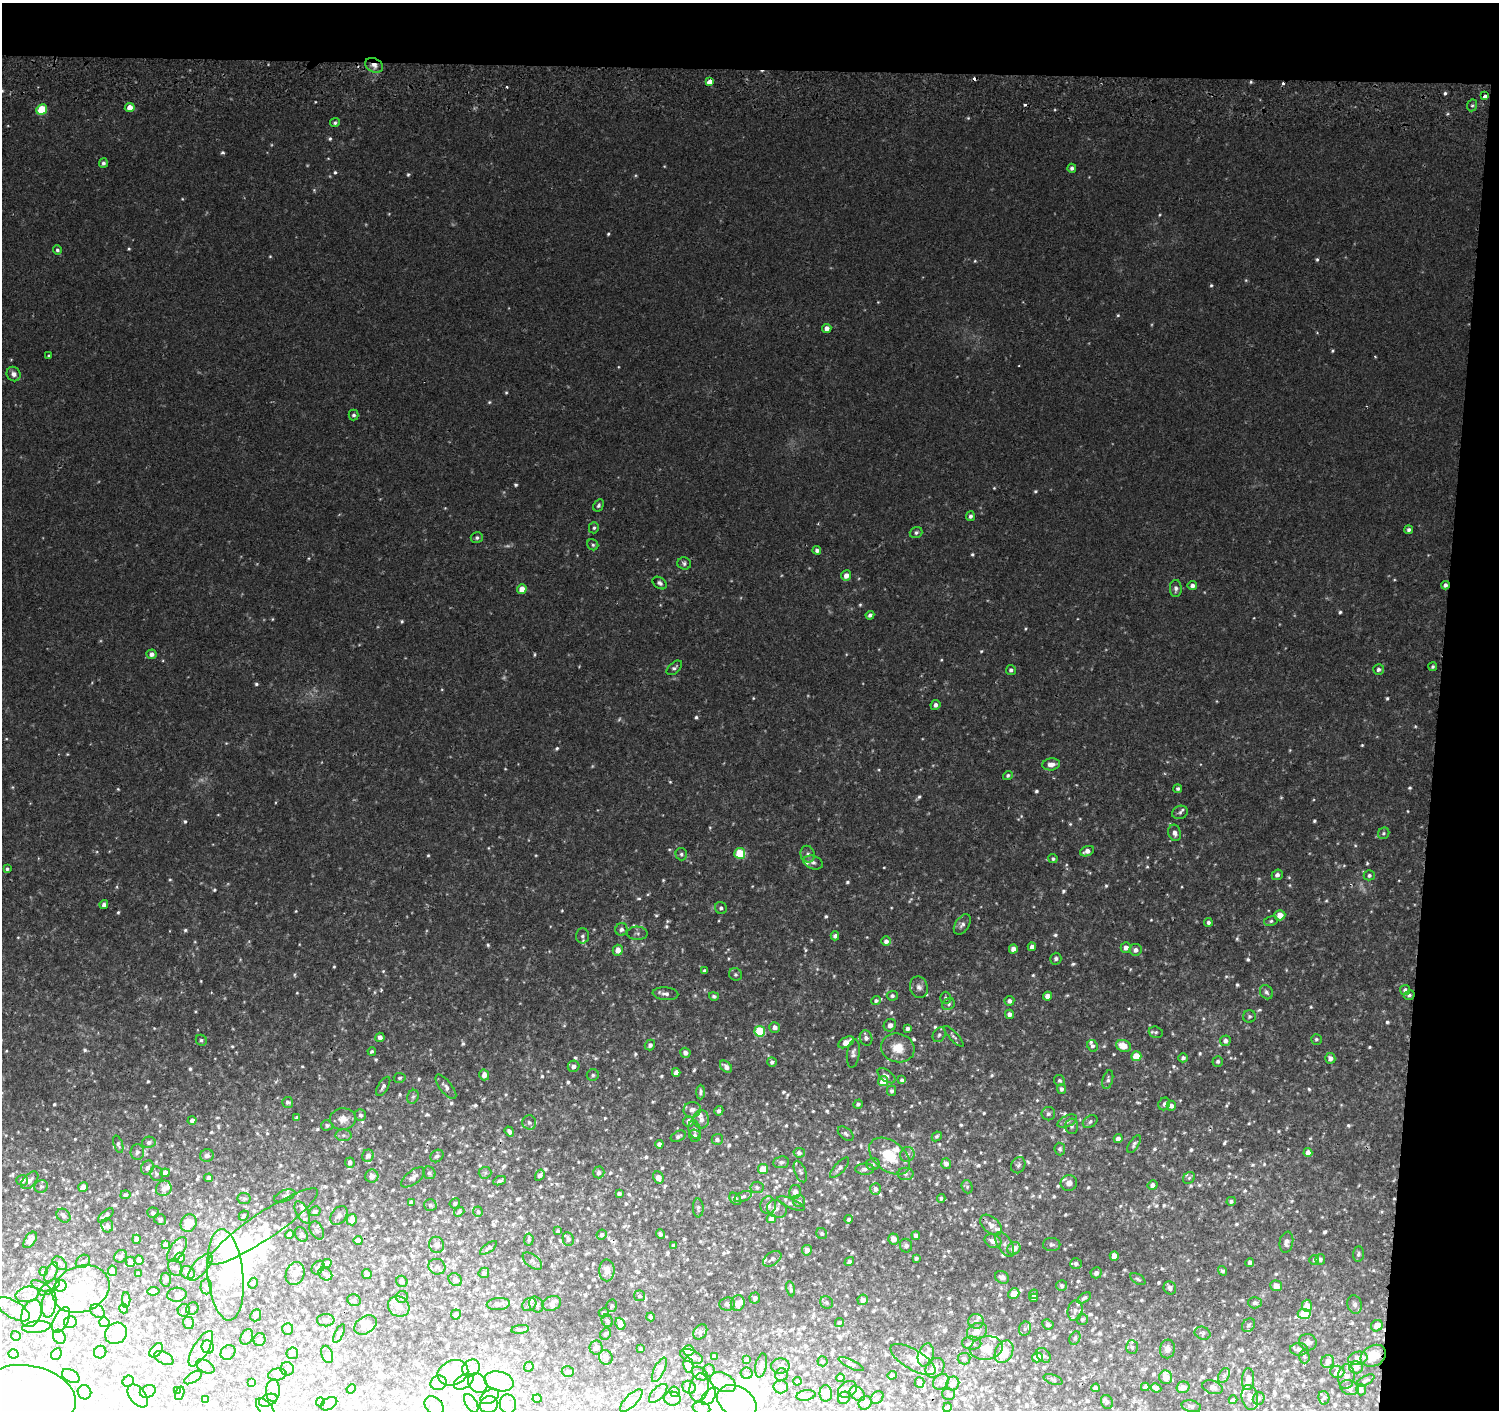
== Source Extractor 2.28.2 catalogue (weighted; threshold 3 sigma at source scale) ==
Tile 3 of 3 x 3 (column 3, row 1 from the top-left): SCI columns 3000-4496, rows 3092-4499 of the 4511 x 4830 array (HDU 1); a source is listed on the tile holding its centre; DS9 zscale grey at full resolution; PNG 1501 x 1412 px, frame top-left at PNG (2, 3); each listed source drawn as its Kron ellipse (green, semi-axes under 4 px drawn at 4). Shown black and unused: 9% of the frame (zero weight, under 2 of 3 exposures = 3% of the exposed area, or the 3 px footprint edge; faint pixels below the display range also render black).
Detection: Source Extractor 2.28.2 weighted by HDU 2 'WHT'; one run over the whole footprint, this tile lists its part. Background 0.0346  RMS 0.0057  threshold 0.0258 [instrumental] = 3 sigma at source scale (4.5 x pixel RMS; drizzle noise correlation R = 1.50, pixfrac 1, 0.0396/0.0396 arcsec/px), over >= 5 px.
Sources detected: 1262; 12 too faint to see at this stretch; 63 inside a brighter object's white glare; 8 cosmic-ray / hot-pixel residue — neither listed nor drawn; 89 inside a brighter listed object's ellipse — not listed separately; of the other 1090, all 500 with FLUX_AUTO >= 1.17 (the completeness limit of this list) listed and drawn (590 fainter detections not listed), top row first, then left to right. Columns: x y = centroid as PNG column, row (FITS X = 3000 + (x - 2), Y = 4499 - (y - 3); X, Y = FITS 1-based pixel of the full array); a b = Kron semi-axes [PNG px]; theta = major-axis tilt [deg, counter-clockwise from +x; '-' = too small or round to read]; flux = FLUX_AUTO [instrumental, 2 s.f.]
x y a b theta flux
374 65 9 6 -25 3.3
709 82 4 4 - 15
1485 96 4 3 - 2.4
1472 105 6 5 - 1.2
130 108 5 4 - 5.6
42 109 5 5 - 24
335 123 5 4 - 1.2
103 163 4 4 - 1.7
1072 168 4 4 - 1.9
57 250 5 4 - 1.2
827 328 5 4 - 3.3
49 356 3 3 - 1.4
14 374 7 6 - 2.8
354 415 5 5 - 1.5
598 505 6 5 - 1.3
970 516 5 4 - 1.8
594 528 5 5 - 1.2
1409 530 4 4 - 1.7
916 532 6 5 - 1.5
477 538 6 5 - 1.5
593 545 6 5 - 1.3
817 550 4 4 - 2
684 563 7 6 - 1.7
846 576 5 5 - 4.5
660 583 8 5 -34 1.7
1445 585 4 4 - 2
1192 586 5 4 - 2.2
1176 588 8 6 -88 2.2
522 589 5 4 - 7.1
870 615 4 4 - 2
151 654 5 4 - 2.7
1433 667 4 4 - 1.2
674 668 9 5 41 1.6
1379 669 5 5 - 1.7
1011 670 5 5 - 1.7
935 705 5 4 - 2.2
1051 764 9 6 8 4.1
1008 775 5 4 - 1.3
1178 789 4 4 - 1.3
1180 812 8 6 20 1.7
1175 833 8 6 -75 3.1
1384 833 6 5 - 1.2
1087 851 7 5 21 3.4
740 853 5 5 - 30
681 854 6 6 - 1.5
808 854 8 7 - 2.5
1053 859 4 4 - 1.2
813 862 10 6 -18 2.3
7 869 4 4 - 1.2
1277 875 5 5 - 1.9
1369 875 5 5 - 1.6
104 905 4 4 - 2.4
721 908 6 5 - 1.5
1280 915 5 5 - 6.4
1271 921 7 5 11 1.3
1208 922 4 4 - 1.4
962 925 11 7 57 2.7
621 929 6 6 - 2.2
637 933 10 7 -2 2
582 936 7 6 - 1.9
835 936 4 4 - 1.9
886 941 5 5 - 2.8
1032 947 4 4 - 2.8
1126 947 5 5 - 3.4
1013 949 4 4 - 3.6
618 950 5 5 - 4.7
1136 950 6 6 - 3
1056 959 6 5 - 1.9
704 971 4 3 - 1.3
735 974 7 6 - 1.5
919 987 11 9 -70 3.1
1405 990 5 5 - 1.9
1266 992 8 6 -56 1.8
665 994 13 6 -4 2.6
1409 995 5 4 - 1.4
714 996 5 4 - 1.4
892 996 5 5 - 1.6
1048 996 4 4 - 4.4
945 998 6 5 - 1.2
876 1001 5 4 - 1.2
1009 1001 5 4 - 2.2
949 1004 6 5 - 1.4
1009 1014 4 4 - 3.2
1249 1016 6 6 - 1.4
890 1025 6 6 - 2.9
775 1027 5 5 - 3.2
908 1028 4 4 - 1.9
760 1031 5 5 - 28
1156 1032 7 5 -16 1.3
939 1035 8 6 55 1.7
954 1036 13 4 -48 1.5
380 1037 4 4 - 2.5
866 1038 7 6 - 1.9
1316 1039 5 5 - 1.3
201 1040 6 5 - 1.3
1225 1041 5 5 - 2.5
846 1042 8 5 29 6.3
650 1045 5 5 - 1.9
1092 1046 6 5 - 1.7
1123 1046 7 6 - 8.5
898 1048 17 14 -14 11
372 1051 4 3 - 1.2
685 1053 5 5 - 2.6
853 1053 14 6 82 2.6
1136 1056 5 5 - 14
1183 1058 4 4 - 1.7
1330 1058 5 5 - 3.1
1218 1061 5 5 - 1.5
772 1062 5 5 - 1.6
574 1066 6 5 - 2.9
726 1067 7 5 -44 2.7
676 1072 4 4 - 3.1
484 1075 5 5 - 5.2
593 1075 6 5 - 1.4
886 1076 10 5 -35 2.6
400 1078 6 5 - 1.2
902 1080 4 4 - 1.6
1059 1080 6 5 - 1.2
1108 1080 10 5 76 1.7
883 1081 5 5 - 9.7
383 1086 11 5 59 2
446 1087 15 6 -51 2.8
1061 1089 5 4 - 1.7
892 1091 5 4 - 1.5
700 1092 7 4 89 1.7
413 1097 7 5 67 1.3
288 1102 5 5 - 1.6
858 1104 5 4 - 1.2
1164 1104 6 5 - 1.8
1171 1106 5 4 - 2.3
692 1110 8 7 - 3.1
719 1111 5 4 - 1.9
1048 1114 7 6 - 1.8
360 1115 6 5 - 1.6
297 1118 4 3 - 1.8
343 1119 13 11 6 5.3
701 1119 9 8 - 3.6
192 1120 4 4 - 2.6
689 1121 5 5 - 2.3
1067 1121 10 5 24 2
529 1122 7 7 - 1.9
1090 1122 8 5 33 1.5
327 1125 5 5 - 1.4
1072 1126 7 6 - 1.7
695 1129 9 6 -77 1.8
509 1132 5 4 - 2.1
846 1134 9 5 -40 1.6
343 1135 8 6 0 1.7
678 1136 8 5 26 1.6
695 1136 6 5 - 1.9
937 1136 5 4 - 1.2
717 1139 5 5 - 1.9
1118 1139 4 4 - 2.6
149 1142 7 5 13 1.9
118 1144 9 4 -72 1.5
659 1144 4 4 - 2.2
1134 1144 10 5 58 1.7
1060 1149 6 5 - 1.3
137 1152 8 6 82 2.1
799 1153 5 5 - 1.6
1308 1153 4 4 - 4.1
907 1154 7 7 - 2.3
207 1155 7 6 - 2.9
368 1156 6 5 - 3.3
437 1156 7 5 41 2
890 1156 23 15 -38 21
781 1162 8 5 6 1.9
350 1163 5 5 - 1.8
873 1164 7 6 - 1.4
946 1164 5 5 - 2.8
1018 1165 8 7 - 1.6
147 1168 7 6 - 2.3
839 1168 13 5 48 2
763 1169 5 5 - 8.5
865 1169 9 5 1 2
599 1172 6 5 - 2.2
800 1172 11 5 -68 1.8
165 1173 4 4 - 3.4
429 1173 6 6 - 1.5
485 1173 6 6 - 1.3
156 1174 7 6 - 1.6
906 1174 8 6 0 1.5
540 1175 6 4 57 2.1
372 1176 6 6 - 3.7
413 1177 14 6 37 2.7
209 1178 4 4 - 2.4
658 1178 6 5 - 4
1189 1178 6 5 - 1.2
22 1180 6 5 - 2.4
30 1180 10 6 46 3.2
499 1181 7 4 22 1.3
1069 1183 8 7 - 3.5
1153 1185 5 4 - 2.5
41 1186 7 6 - 1.4
83 1187 5 4 - 3.5
757 1187 6 6 - 1.5
967 1187 7 5 -70 1.2
164 1188 8 7 - 2.8
875 1189 6 5 - 2.3
795 1192 7 6 - 2.9
619 1193 4 3 - 1.4
125 1195 5 4 - 1.2
285 1196 11 5 21 1.4
743 1196 9 4 20 1.5
244 1198 7 5 -8 1.2
941 1198 4 4 - 1.2
735 1199 7 5 -48 1.8
799 1201 6 6 - 1.4
1231 1201 5 4 - 1.5
411 1202 4 3 - 1.3
455 1203 5 5 - 1.2
791 1203 15 5 -21 2
430 1205 6 6 - 1.3
768 1205 9 8 - 2.8
698 1208 9 5 -87 1.4
777 1209 10 8 -27 2.5
315 1211 6 4 27 1.8
302 1212 12 6 -62 2.2
459 1212 5 4 - 1.5
478 1212 5 5 - 1.4
153 1213 6 5 - 1.4
244 1215 5 4 - 1.2
339 1215 10 7 51 2.5
63 1216 7 6 - 2.2
106 1216 9 4 41 2.5
160 1219 6 5 - 1.2
771 1219 4 4 - 4.2
849 1219 4 4 - 1.8
352 1220 6 5 - 6
189 1223 9 7 61 8.5
107 1225 7 6 - 2
991 1225 12 8 -43 4.3
263 1226 65 13 34 20
317 1230 9 6 -61 1.6
558 1231 4 4 - 1.2
822 1233 6 5 - 1.2
289 1234 4 4 - 3.3
301 1234 8 5 -54 1.2
661 1234 5 4 - 1.5
602 1235 5 5 - 1.6
916 1236 4 4 - 2.2
137 1239 4 4 - 3.3
568 1239 7 5 -80 2
893 1239 5 5 - 3.9
30 1240 9 5 54 2.6
529 1240 6 4 84 1.3
358 1241 4 4 - 4.8
993 1241 8 7 - 4.2
1286 1242 10 6 80 3.1
165 1244 4 4 - 1.8
1005 1244 14 7 -59 3.2
1052 1244 9 6 -1 1.6
437 1245 8 7 - 2.3
673 1246 4 3 - 1.6
906 1246 7 6 - 1.9
489 1248 10 4 36 1.3
1014 1248 7 6 - 5.4
177 1250 14 7 55 4.9
807 1250 5 5 - 3.7
1358 1254 8 5 84 1.5
121 1256 7 6 - 1.4
1114 1256 5 4 - 4.5
180 1258 5 5 - 1.8
916 1258 4 3 - 1.2
772 1259 10 6 34 2.4
1320 1259 5 5 - 1.4
139 1260 5 4 - 2.3
1314 1260 5 4 - 1.2
83 1261 7 6 - 1.5
532 1261 11 6 -39 2.2
130 1262 5 5 - 3.6
849 1262 5 4 - 1.4
1250 1262 4 4 - 2
60 1263 8 5 -40 1.5
327 1263 4 4 - 2.7
1076 1264 6 5 - 2
175 1267 9 6 -65 1.6
200 1267 17 7 49 4.1
318 1267 8 5 49 1.3
437 1267 8 7 - 2.1
607 1270 11 7 -89 4.7
43 1271 4 4 - 1.4
113 1271 5 4 - 3.1
1223 1271 5 4 - 1.3
51 1272 10 5 63 3.8
188 1273 7 6 - 3.6
484 1273 5 5 - 1.7
1096 1273 5 5 - 2.5
138 1274 4 3 - 1.6
295 1274 12 9 68 3.2
325 1274 7 6 - 2.1
367 1274 5 4 - 2.2
225 1275 46 18 -85 55
1002 1277 7 6 - 3.1
1138 1279 8 4 -32 1.2
166 1280 7 5 88 1.2
455 1280 7 6 - 2.4
402 1281 6 5 - 1.7
253 1283 5 4 - 1.2
41 1286 10 4 -23 1.3
61 1286 6 5 - 27
206 1286 8 6 88 1.5
1062 1286 5 5 - 1.6
1276 1286 6 5 - 4.7
50 1287 12 5 36 1.8
1170 1288 7 6 - 2.2
81 1289 29 23 22 27
791 1289 8 3 -80 1.3
153 1291 6 4 9 3.1
27 1294 12 7 13 2.5
1014 1294 6 5 - 7.9
1034 1294 5 4 - 1.2
177 1295 10 7 4 3.1
639 1296 5 5 - 1.2
402 1297 6 6 - 1.2
755 1298 5 5 - 2.1
1034 1298 4 3 - 1.8
1084 1298 8 4 34 1.3
126 1300 8 4 -90 3.1
354 1300 7 6 - 1.6
863 1300 5 5 - 3.5
826 1302 7 6 - 1.2
49 1303 14 7 81 6.2
552 1303 9 7 24 2.2
738 1303 8 7 - 6.3
1255 1303 7 5 0 1.8
498 1304 12 6 4 3.3
529 1304 7 6 - 2.5
727 1304 8 6 7 2.4
1355 1304 9 7 -78 2.5
536 1305 8 7 - 2
612 1306 6 5 - 1.6
1307 1306 6 5 - 8
399 1307 11 10 - 5
13 1309 19 8 -31 4.9
124 1309 5 4 - 1.5
192 1309 7 5 50 1.2
184 1310 6 6 - 2
97 1311 8 6 -43 1.6
1075 1311 10 7 78 3
604 1313 5 4 - 1.5
31 1314 14 9 66 18
456 1314 5 5 - 2.7
1304 1314 6 5 - 16
256 1315 6 5 - 1.6
651 1317 4 4 - 1.5
1082 1319 5 5 - 1.3
61 1320 14 7 63 4
326 1320 8 6 2 2.1
607 1321 6 5 - 1.4
976 1321 7 7 - 2.1
70 1322 6 6 - 2.4
104 1322 5 5 - 15
839 1322 5 4 - 1.4
189 1323 6 5 - 1.9
620 1324 6 4 -68 5.8
1048 1324 6 5 - 1.6
365 1325 12 8 32 3.4
1248 1325 7 6 - 1.4
1377 1326 6 5 - 6.1
36 1327 14 5 6 2.8
288 1329 6 5 - 1.5
520 1329 9 4 7 1.2
1025 1329 7 6 - 1.8
700 1332 8 6 54 1.5
977 1332 10 8 27 5.1
116 1333 12 10 38 4.5
1203 1333 8 6 -22 1.6
339 1334 10 4 63 1.7
605 1334 6 5 - 1.3
16 1336 5 4 - 1.6
59 1337 7 6 - 4.8
247 1337 8 6 64 1.5
1075 1338 7 5 64 1.4
259 1340 6 6 - 1.7
1308 1342 9 8 - 2.2
972 1343 9 6 -4 1.9
208 1347 6 6 - 8.1
1132 1347 7 6 - 1.5
596 1348 7 6 - 2.9
986 1348 16 12 9 8.4
201 1349 20 7 59 4.4
641 1349 4 3 - 1.5
1167 1349 9 7 80 3.4
1299 1349 9 6 -4 2.3
156 1350 8 5 50 7.3
689 1350 5 5 - 8.5
100 1352 6 6 - 1.6
228 1352 8 6 45 2
1004 1352 12 8 62 16
292 1353 6 5 - 1.3
14 1354 5 4 - 6.1
56 1354 6 5 - 6.1
327 1354 9 5 -73 1.7
926 1355 12 7 73 4.7
1043 1355 8 6 -47 1.4
691 1356 12 6 -22 2.7
714 1356 4 4 - 2
1373 1356 13 10 29 11
606 1357 7 6 - 2.6
1037 1357 5 5 - 6.8
1304 1357 7 5 -88 1.2
164 1358 10 6 -28 1.9
1358 1358 10 6 13 6.5
746 1359 4 3 - 1.3
964 1359 6 6 - 1.2
913 1360 25 10 -31 6.8
823 1361 5 5 - 1.2
1328 1361 7 6 - 3.7
851 1364 14 4 -25 1.4
688 1365 8 5 -79 5.3
761 1365 12 5 78 2.2
205 1366 10 6 -28 2.2
780 1366 9 7 4 2.8
529 1367 5 4 - 1.3
1356 1367 7 6 - 4.5
471 1368 9 8 - 3.3
935 1368 11 8 51 4.2
287 1369 7 6 - 1.7
659 1370 13 5 64 1.9
709 1370 6 6 - 1.7
568 1372 6 5 - 1.7
1337 1372 7 6 - 4.1
453 1373 16 12 21 18
747 1373 6 6 - 1.3
277 1374 9 6 9 1.3
700 1374 9 6 -33 1.9
782 1375 6 6 - 1.3
892 1375 5 3 - 1.3
1224 1375 8 5 63 1.5
71 1376 9 6 -31 1.9
193 1377 10 5 32 1.7
1166 1377 7 6 - 4.4
1346 1377 12 8 85 4.2
840 1378 4 4 - 1.9
1053 1379 10 4 -19 1.2
1248 1379 11 6 87 4.9
1365 1380 10 4 28 1.3
128 1381 6 5 - 1.6
499 1381 15 9 -14 18
797 1381 4 3 - 1.2
252 1382 4 4 - 2.9
464 1382 11 6 32 3
723 1382 14 9 -26 11
941 1382 9 7 44 1.9
439 1383 8 7 - 3.8
478 1383 11 9 -49 51
920 1383 5 5 - 2.4
953 1383 7 6 - 4.7
689 1387 7 6 - 3.9
699 1387 14 9 78 4.4
781 1387 7 6 - 3
1145 1387 4 4 - 1.9
1183 1387 6 5 - 4.4
1212 1387 10 6 -18 2.3
1096 1388 4 4 - 1.8
1156 1388 5 4 - 1.8
1349 1388 9 7 -21 2.6
351 1389 5 4 - 2
847 1389 10 7 32 3.4
273 1390 11 7 88 5.7
1361 1390 6 4 -75 1.6
148 1391 8 6 22 1.6
178 1391 4 3 - 1.3
84 1392 7 6 - 1.8
674 1392 5 5 - 1.3
180 1393 7 3 71 1.8
658 1393 12 6 46 3.3
826 1393 8 6 -88 5.1
857 1394 9 6 -43 2.8
949 1394 6 5 - 1.2
806 1395 10 5 9 2.6
28 1396 48 30 -11 120
138 1396 13 8 -51 4.2
490 1396 10 6 31 2.1
709 1397 9 6 52 2.7
877 1397 7 5 42 1.3
1250 1397 12 8 -76 5.3
537 1398 4 4 - 1.4
844 1398 6 5 - 1.8
1259 1398 6 5 - 1.6
1324 1398 7 5 -79 1.2
672 1399 8 7 - 2.3
205 1400 4 3 - 2
268 1400 10 6 22 2
1233 1400 4 3 - 1.2
631 1401 15 5 45 2.6
320 1402 4 3 - 1.3
737 1402 21 15 -29 59
1107 1402 7 6 - 1.3
471 1403 10 5 -58 1.6
865 1403 7 6 - 1.7
329 1404 9 5 30 4.4
508 1404 9 8 - 3.4
489 1405 9 8 - 5
434 1406 11 8 -43 3.3
1191 1406 10 5 -12 1.6
947 1407 5 3 - 1.2
265 1408 12 6 -49 4.4
701 1408 9 6 -13 1.9
Overlapping masked pixels (flux is a lower limit): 4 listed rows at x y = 374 65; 1445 585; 1004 1352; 1373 1356
Isophote crosses this tile's border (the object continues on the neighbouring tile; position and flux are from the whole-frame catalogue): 3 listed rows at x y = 28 1396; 737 1402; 265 1408
Unlisted compact peaks at least as high as the median listed source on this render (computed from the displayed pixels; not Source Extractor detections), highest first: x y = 879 770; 195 1011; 1182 887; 834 976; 97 852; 1254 618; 299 944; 1129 1008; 163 660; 276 1082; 1242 1300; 718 921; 1399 880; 1253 1091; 276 802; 859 578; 1152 324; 195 942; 657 559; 1015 1115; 846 654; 981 1153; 1019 365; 594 929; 808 695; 1314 799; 272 145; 782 575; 1080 819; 549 1150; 579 667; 1259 878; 1297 1211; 1165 1139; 249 941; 312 1120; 550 926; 523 947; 1204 592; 922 739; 833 1037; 1076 785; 493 1148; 725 1038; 1090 873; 728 949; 215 1058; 1164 773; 504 492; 1362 834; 919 1102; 1309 853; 161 1154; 1428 555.